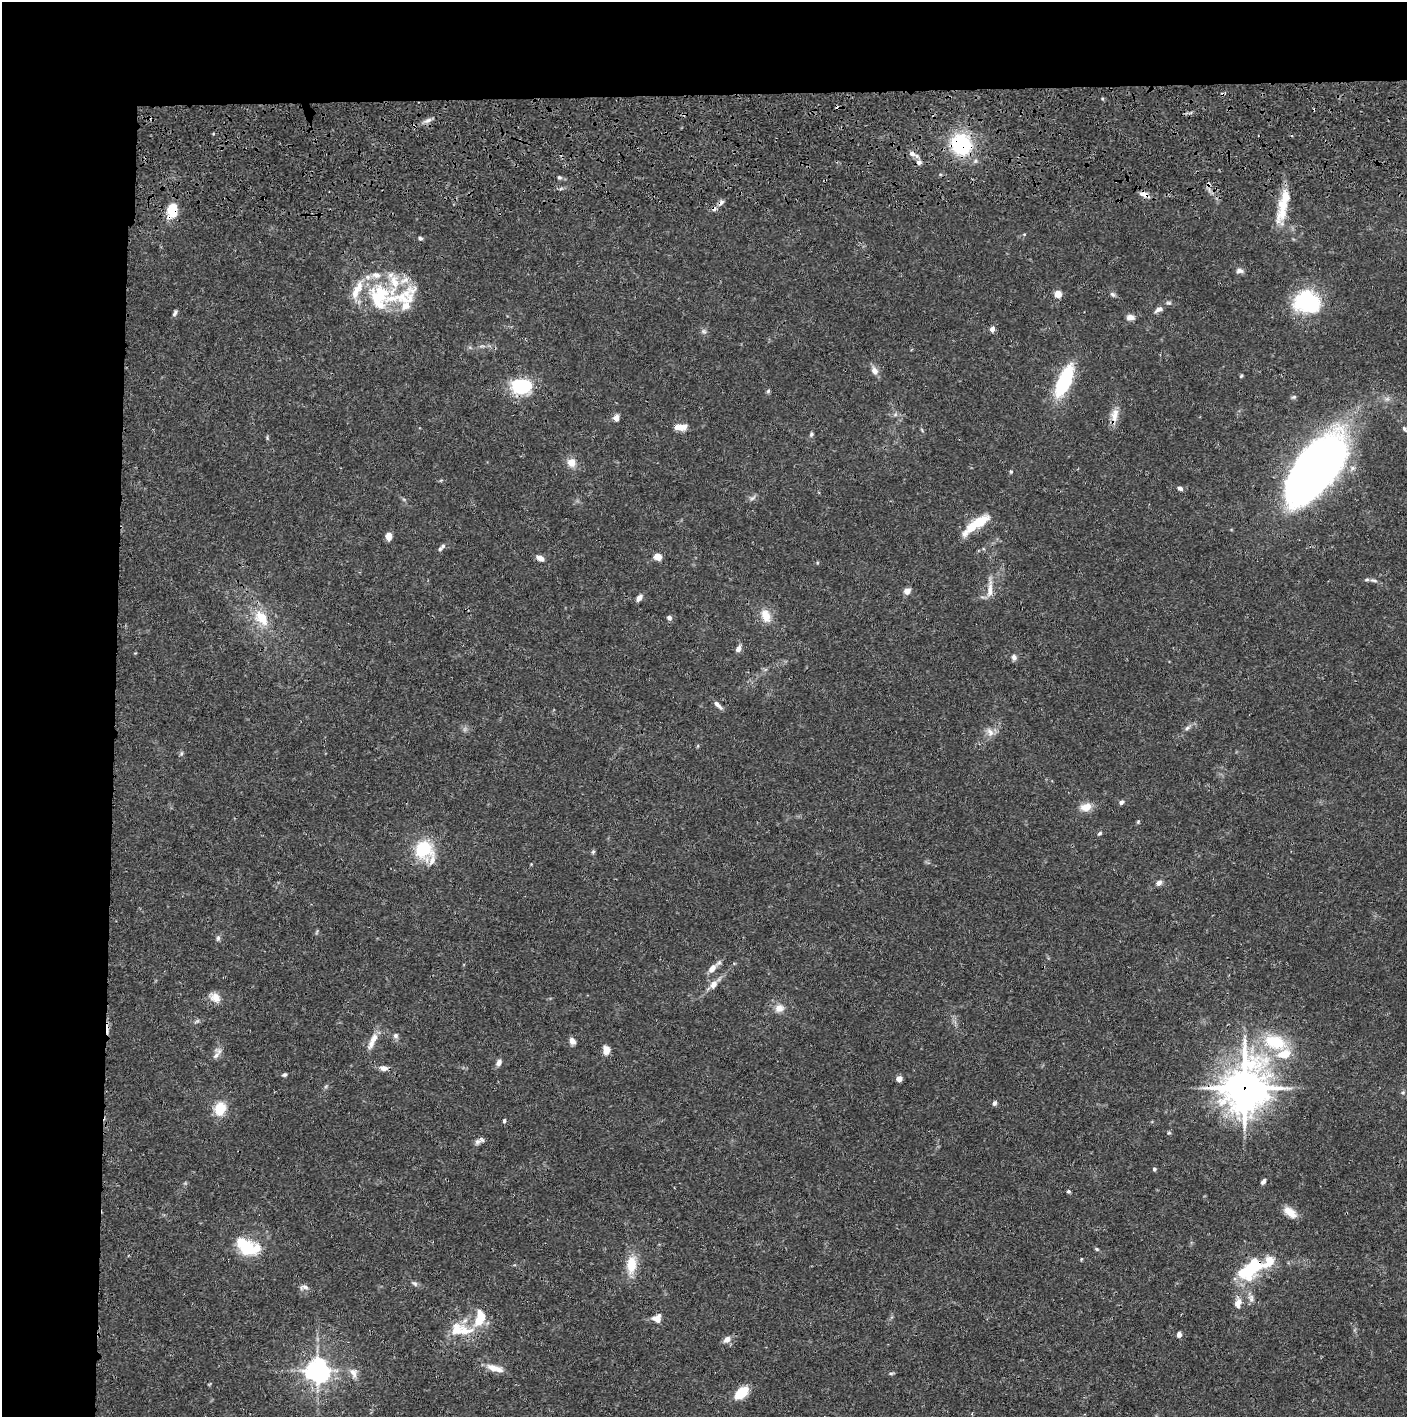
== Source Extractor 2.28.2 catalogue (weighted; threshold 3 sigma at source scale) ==
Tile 1 of 3 x 3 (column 1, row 1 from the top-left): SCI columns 14-1418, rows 2948-4362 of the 4237 x 4419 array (HDU 1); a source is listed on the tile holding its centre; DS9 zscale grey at full resolution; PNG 1409 x 1419 px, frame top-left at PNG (2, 2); no overlay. Shown black and unused: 14% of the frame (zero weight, under 3 of 4 exposures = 6% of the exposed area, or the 3 px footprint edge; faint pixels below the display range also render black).
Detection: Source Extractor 2.28.2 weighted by HDU 2 'WHT'; one run over the whole footprint, this tile lists its part. Background 0.0265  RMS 0.0025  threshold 0.0114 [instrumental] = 3 sigma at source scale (4.5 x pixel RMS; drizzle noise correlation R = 1.50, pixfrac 1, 0.05/0.05 arcsec/px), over >= 5 px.
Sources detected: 130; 2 inside a brighter object's white glare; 4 cosmic-ray / hot-pixel residue — not listed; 16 inside a brighter listed object's ellipse — not listed separately; the other 108 listed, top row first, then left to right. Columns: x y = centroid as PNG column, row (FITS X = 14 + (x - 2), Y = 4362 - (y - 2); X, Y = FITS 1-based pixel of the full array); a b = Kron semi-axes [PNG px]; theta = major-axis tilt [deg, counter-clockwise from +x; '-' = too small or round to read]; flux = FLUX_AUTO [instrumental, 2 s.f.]
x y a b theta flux
428 120 11 5 24 1
961 144 25 22 -52 17
912 154 9 7 -22 1.3
919 162 8 7 - 0.94
559 177 5 5 - 0.41
1209 185 8 6 76 0.77
1144 194 13 6 -22 1.4
721 203 11 5 45 0.85
172 211 19 12 83 5.3
1282 213 27 14 61 4.8
420 238 6 5 - 0.47
1239 271 10 6 -4 0.9
376 275 13 9 -6 2.2
1058 294 5 4 - 5
1113 294 8 5 -40 0.6
401 298 93 23 13 17
1307 302 22 16 -17 30
1159 309 11 7 24 1.2
175 313 9 4 61 0.6
1130 317 10 7 3 1.4
992 329 4 4 - 2
704 331 8 6 -21 0.62
874 371 9 8 - 1.6
1241 376 5 3 - 0.29
1064 381 33 12 66 20
521 386 22 16 -3 14
768 391 5 5 - 0.4
1294 397 7 5 20 0.43
1114 416 23 9 80 2.8
616 418 7 6 - 1.3
682 427 12 10 22 1.8
1404 429 7 5 -52 0.5
811 434 6 5 - 0.42
571 463 11 10 - 2.4
1318 465 53 26 49 300
1011 472 4 4 - 0.29
1180 488 6 5 - 0.73
752 498 8 4 36 0.6
977 523 34 9 36 8.2
388 536 7 6 - 2.1
443 546 6 5 - 0.53
658 557 6 5 - 3.1
540 558 9 6 -25 1.5
1373 580 11 5 -14 0.79
990 590 25 7 86 2.6
907 591 8 7 - 1.4
639 598 9 5 55 1.2
766 616 19 12 -69 3.5
262 618 22 15 -49 6.6
669 618 6 5 - 0.85
738 649 9 6 61 1.1
1014 657 7 6 - 0.93
717 705 13 5 -45 1.2
1187 728 7 4 45 0.6
990 732 14 8 -64 1.6
181 753 7 4 71 0.45
1121 802 5 5 - 0.74
1086 807 14 10 14 2.8
1138 822 5 4 - 0.29
1099 833 7 4 38 0.41
423 849 22 20 -62 12
593 852 6 5 - 0.38
1159 883 8 6 44 0.91
218 938 8 5 81 0.58
712 968 12 7 50 2.1
713 984 11 8 59 1.8
215 997 15 10 -40 2.4
779 1008 12 10 14 2.1
395 1035 7 7 - 0.76
373 1041 26 7 65 2.7
572 1041 8 6 -65 1.3
1275 1042 29 17 -17 12
606 1050 8 6 -89 2.6
216 1055 12 7 43 1.2
499 1062 10 6 68 1
383 1068 9 6 -4 1.5
284 1075 6 4 28 0.47
899 1079 6 5 - 1.4
1245 1088 19 16 74 510
994 1103 6 5 - 0.6
220 1109 18 14 71 5
504 1121 5 4 - 0.39
1169 1133 6 3 -18 0.29
477 1142 11 7 33 1
1154 1169 4 4 - 0.53
1263 1182 7 4 52 0.73
1068 1191 5 4 - 0.42
1290 1212 17 9 -39 2.9
247 1246 23 12 -26 14
1097 1249 5 5 - 0.32
1081 1259 5 3 - 0.2
631 1265 23 12 86 5.7
1250 1269 32 17 36 16
415 1284 8 5 -29 0.6
304 1287 11 6 7 0.95
1251 1298 12 7 -84 1.2
1238 1302 12 9 -79 1.7
480 1318 27 14 77 6.2
657 1318 10 9 - 2.3
465 1331 29 14 1 6.5
1179 1334 6 5 - 1
727 1339 9 6 38 1.6
495 1368 25 8 -16 2.8
317 1370 7 7 - 240
354 1373 15 9 -79 1.8
891 1373 7 3 8 0.35
741 1393 15 8 42 6.5
972 1414 4 2 - 0.21
Overlapping masked pixels (flux is a lower limit): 12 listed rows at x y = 961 144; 919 162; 1209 185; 1144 194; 721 203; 172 211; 1114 416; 1318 465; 977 523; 215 997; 1245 1088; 1250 1269